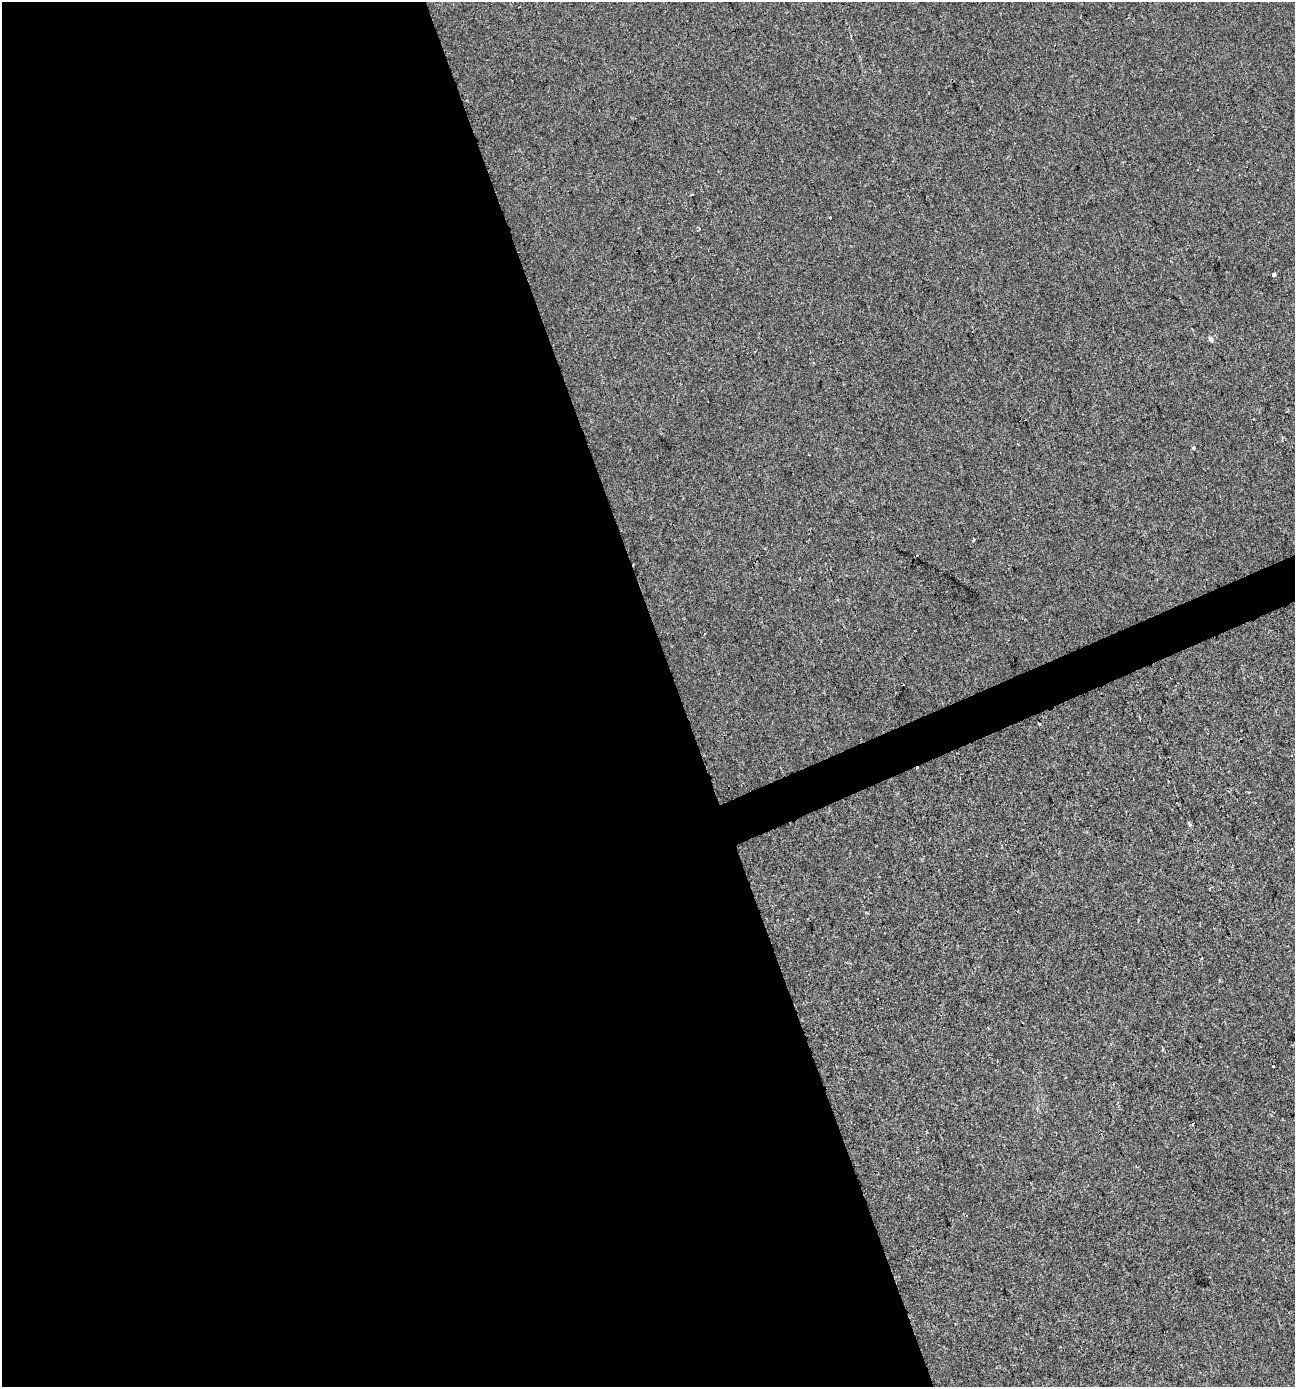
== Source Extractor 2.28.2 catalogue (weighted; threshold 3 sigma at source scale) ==
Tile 9 of 4 x 4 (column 1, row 3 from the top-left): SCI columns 78-1370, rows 1385-2769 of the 5383 x 5538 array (HDU 1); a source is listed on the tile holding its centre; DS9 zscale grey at full resolution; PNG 1297 x 1389 px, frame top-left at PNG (2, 2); no overlay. Shown black and unused: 54% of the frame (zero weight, under 2 of 3 exposures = <1% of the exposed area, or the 3 px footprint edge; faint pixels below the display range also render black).
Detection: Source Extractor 2.28.2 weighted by HDU 2 'WHT'; one run over the whole footprint, this tile lists its part. Background -1.12e-04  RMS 0.0051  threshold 0.0231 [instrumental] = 3 sigma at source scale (4.5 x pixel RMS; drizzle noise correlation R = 1.50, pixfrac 1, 0.0396/0.0396 arcsec/px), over >= 5 px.
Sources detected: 13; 3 cosmic-ray / hot-pixel residue — not listed; the other 10 listed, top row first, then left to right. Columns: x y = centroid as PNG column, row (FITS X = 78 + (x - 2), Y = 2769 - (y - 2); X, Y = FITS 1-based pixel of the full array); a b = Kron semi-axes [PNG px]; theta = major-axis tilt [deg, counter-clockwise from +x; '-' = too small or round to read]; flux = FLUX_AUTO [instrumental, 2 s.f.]
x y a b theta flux
692 194 3 2 - 0.78
830 217 3 2 - 0.54
699 229 5 2 - 0.49
1274 274 3 3 - 2.6
1211 339 6 5 - 1.7
1193 448 3 3 - 1.7
973 539 5 3 - 0.57
903 684 2 2 - 0.53
1039 723 3 3 - 1.2
1189 824 5 3 - 0.86